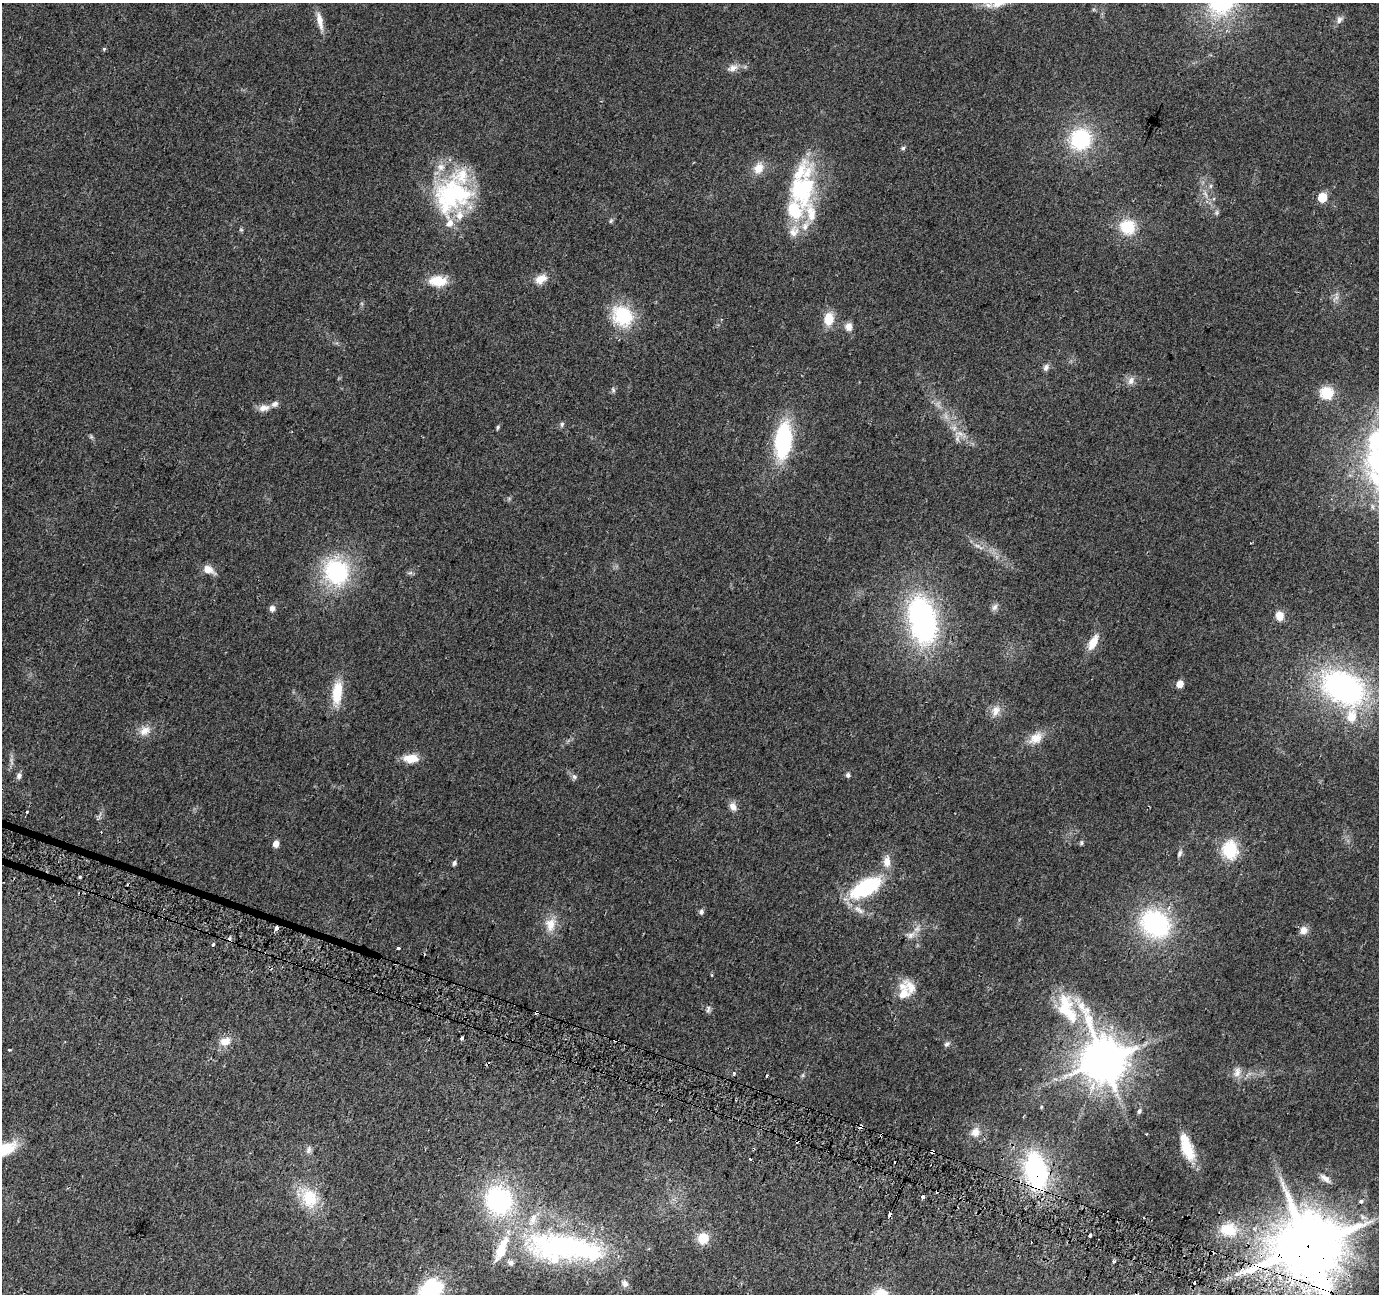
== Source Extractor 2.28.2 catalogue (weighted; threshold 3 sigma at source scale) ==
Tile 6 of 4 x 4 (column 2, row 2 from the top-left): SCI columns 1399-2775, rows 2890-4181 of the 5541 x 5715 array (HDU 1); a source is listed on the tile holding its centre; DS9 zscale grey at full resolution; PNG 1381 x 1296 px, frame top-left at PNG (2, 3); no overlay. Shown black and unused: <1% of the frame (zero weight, under 2 of 3 exposures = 2% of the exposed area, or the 3 px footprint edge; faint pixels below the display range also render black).
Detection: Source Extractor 2.28.2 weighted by HDU 2 'WHT'; one run over the whole footprint, this tile lists its part. Background 0.0562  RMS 0.0084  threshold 0.0379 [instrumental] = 3 sigma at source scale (4.5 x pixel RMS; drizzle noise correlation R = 1.50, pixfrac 1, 0.0396/0.0396 arcsec/px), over >= 5 px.
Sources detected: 136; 2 inside a brighter object's white glare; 17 cosmic-ray / hot-pixel residue — not listed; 18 inside a brighter listed object's ellipse — not listed separately; the other 99 listed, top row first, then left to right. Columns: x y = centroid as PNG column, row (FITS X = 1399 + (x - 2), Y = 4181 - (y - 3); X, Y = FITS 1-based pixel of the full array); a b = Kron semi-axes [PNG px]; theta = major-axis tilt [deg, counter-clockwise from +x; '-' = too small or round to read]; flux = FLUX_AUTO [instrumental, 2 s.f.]
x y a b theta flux
999 3 24 12 25 15
1339 20 10 7 65 3.2
320 21 24 7 -77 8.1
104 49 5 4 - 1.1
732 68 16 8 19 5.7
1080 139 22 20 57 63
903 148 5 5 - 1.3
758 168 14 12 67 10
1211 186 6 4 89 1.5
802 190 58 34 78 88
451 194 58 37 69 100
1322 197 6 5 - 26
1217 213 9 4 90 1.7
611 221 6 4 60 1.3
1127 227 14 12 -34 31
241 230 6 3 -19 0.96
541 279 15 10 22 9.2
438 281 17 10 -3 22
623 316 28 23 -44 43
829 319 12 9 84 17
848 327 10 8 82 5.4
1046 367 9 7 70 3
1131 381 12 7 69 4.3
613 390 7 5 -69 1.6
1327 393 16 15 - 18
264 408 15 8 11 6.4
562 424 8 5 72 1.7
498 427 6 4 74 1.2
957 438 12 6 81 3.7
783 440 37 16 84 82
978 546 15 4 -35 3.6
208 569 15 9 -28 8.2
336 572 32 28 -62 79
410 573 7 4 19 1.6
995 607 10 7 57 3
272 608 6 5 - 4.4
1279 615 6 6 - 15
922 620 48 26 -78 180
1093 642 20 9 63 13
1180 684 5 5 - 10
1343 688 43 30 -28 200
337 692 28 12 83 23
996 710 15 10 70 7.2
145 731 16 11 35 8.3
1036 738 18 12 35 12
411 758 18 10 -2 12
19 775 8 6 88 3
848 775 5 5 - 2.3
574 777 8 6 -49 2.3
733 806 11 9 -68 5.2
1081 843 7 4 90 1.3
276 844 5 4 - 9.4
1230 850 18 15 -84 36
1179 853 10 5 69 2.4
887 862 15 9 89 8
454 863 5 5 - 2.4
79 877 3 3 - 1.1
866 887 28 13 29 77
859 910 17 7 -36 6.8
701 912 6 6 - 2.3
1155 924 27 23 -34 120
550 925 19 13 85 12
1304 930 10 9 - 5.5
911 935 10 8 14 4.4
213 944 3 3 - 1.9
398 948 3 3 - 3.8
910 987 25 14 -54 12
1065 1009 42 21 86 38
708 1010 9 5 72 2.1
462 1038 3 3 - 4.7
615 1040 4 3 - 4.5
225 1041 15 11 17 9.4
947 1044 8 6 38 2.2
9 1050 3 3 - 2.6
1103 1060 15 12 -71 3000
1237 1072 16 9 77 5.7
734 1073 3 3 - 1.8
1139 1111 6 4 73 2
975 1132 12 10 61 6.8
1147 1134 3 2 - 0.78
6 1149 24 13 26 24
753 1149 4 3 - 0.99
309 1150 11 6 73 2.9
1188 1151 26 14 -62 20
932 1152 4 3 - 32
750 1159 3 2 - 1
1036 1171 39 22 -78 120
1325 1178 16 7 -40 4.8
309 1198 26 21 -73 31
499 1200 28 26 -59 110
1361 1201 3 3 - 13
1228 1230 21 16 -8 22
1090 1235 3 3 - 5.1
703 1238 12 12 - 14
560 1246 92 43 -2 190
1308 1246 19 18 - 7800
1114 1261 3 3 - 2
625 1284 11 8 -58 3.8
430 1290 26 18 34 69
Overlapping masked pixels (flux is a lower limit): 5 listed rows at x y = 615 1040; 753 1149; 932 1152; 1036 1171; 1308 1246
Isophote crosses this tile's border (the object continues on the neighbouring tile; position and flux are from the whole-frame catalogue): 4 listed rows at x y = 999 3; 6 1149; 1308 1246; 430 1290